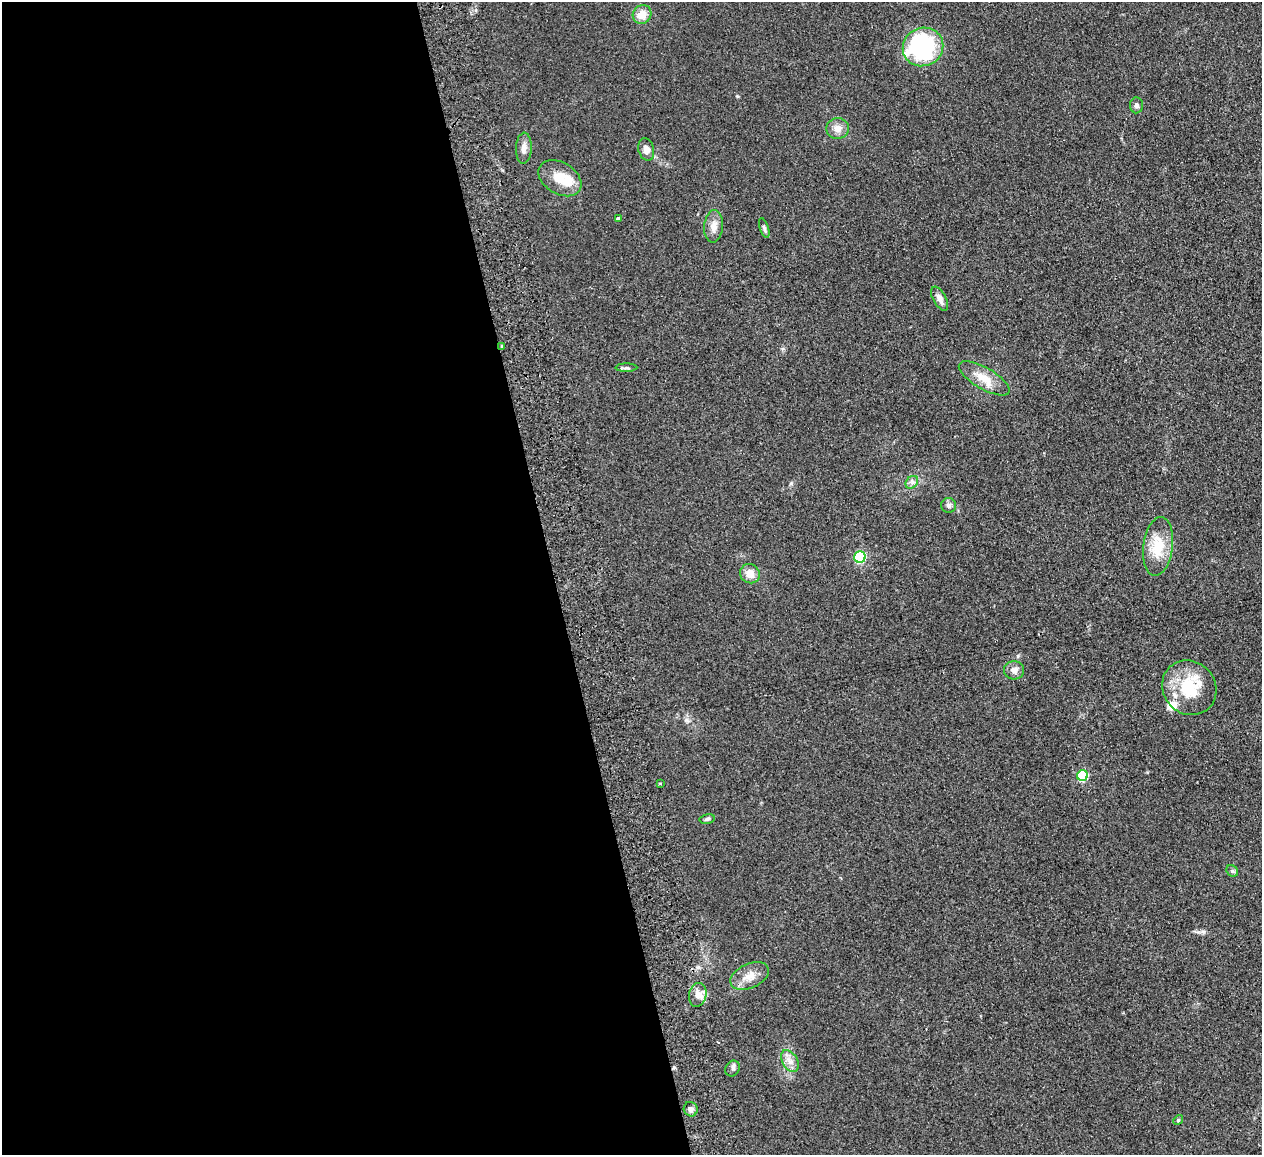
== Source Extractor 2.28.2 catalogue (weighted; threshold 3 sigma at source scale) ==
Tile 9 of 4 x 4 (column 1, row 3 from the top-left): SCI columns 57-1316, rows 1314-2466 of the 5150 x 5049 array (HDU 1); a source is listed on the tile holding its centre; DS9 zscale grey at full resolution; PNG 1264 x 1157 px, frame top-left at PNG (2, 2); each listed source drawn as its Kron ellipse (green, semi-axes under 4 px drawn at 4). Shown black and unused: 44% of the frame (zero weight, under 2 of 3 exposures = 3% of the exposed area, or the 3 px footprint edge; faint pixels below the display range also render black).
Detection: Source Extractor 2.28.2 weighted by HDU 2 'WHT'; one run over the whole footprint, this tile lists its part. Background 0.13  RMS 0.012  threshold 0.0544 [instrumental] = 3 sigma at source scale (4.5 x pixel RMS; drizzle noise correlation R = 1.50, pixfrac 1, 0.05/0.05 arcsec/px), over >= 5 px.
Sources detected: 36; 1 cosmic-ray / hot-pixel residue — neither listed nor drawn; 4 inside a brighter listed object's ellipse — not listed separately; the other 31 listed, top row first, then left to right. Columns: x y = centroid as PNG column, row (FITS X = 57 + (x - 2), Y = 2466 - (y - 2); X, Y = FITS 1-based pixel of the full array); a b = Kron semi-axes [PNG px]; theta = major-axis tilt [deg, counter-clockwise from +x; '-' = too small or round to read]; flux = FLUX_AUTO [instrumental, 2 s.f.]
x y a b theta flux
642 14 10 9 - 13
923 47 20 19 - 150
1136 105 8 6 87 3.1
838 128 11 10 - 9.3
524 148 15 8 87 7.2
646 149 11 8 -75 7.6
560 178 23 15 -31 21
618 218 3 3 - 3.1
713 226 16 9 85 9.1
764 228 10 4 -72 2.5
940 299 13 6 -61 6.3
502 347 3 3 - 10
626 368 11 3 0 2.3
984 378 28 10 -30 19
912 482 7 5 45 3.3
948 505 7 7 - 3.5
1158 546 30 15 83 32
860 557 6 5 - 120
750 574 10 9 - 11
1014 670 10 9 - 7.3
1189 688 28 26 -47 54
1082 776 5 5 - 82
660 784 3 2 - 1.1
707 819 7 5 11 2.2
1232 871 6 5 - 2
750 976 20 12 25 14
698 995 12 8 79 8
790 1061 12 7 -60 7.7
733 1069 8 7 - 3
691 1109 7 6 - 4.3
1178 1120 5 4 - 1.3
Overlapping masked pixels (flux is a lower limit): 1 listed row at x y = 502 347
Unlisted compact peaks at least as high as the median listed source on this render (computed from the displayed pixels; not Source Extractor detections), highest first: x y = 737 96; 791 483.